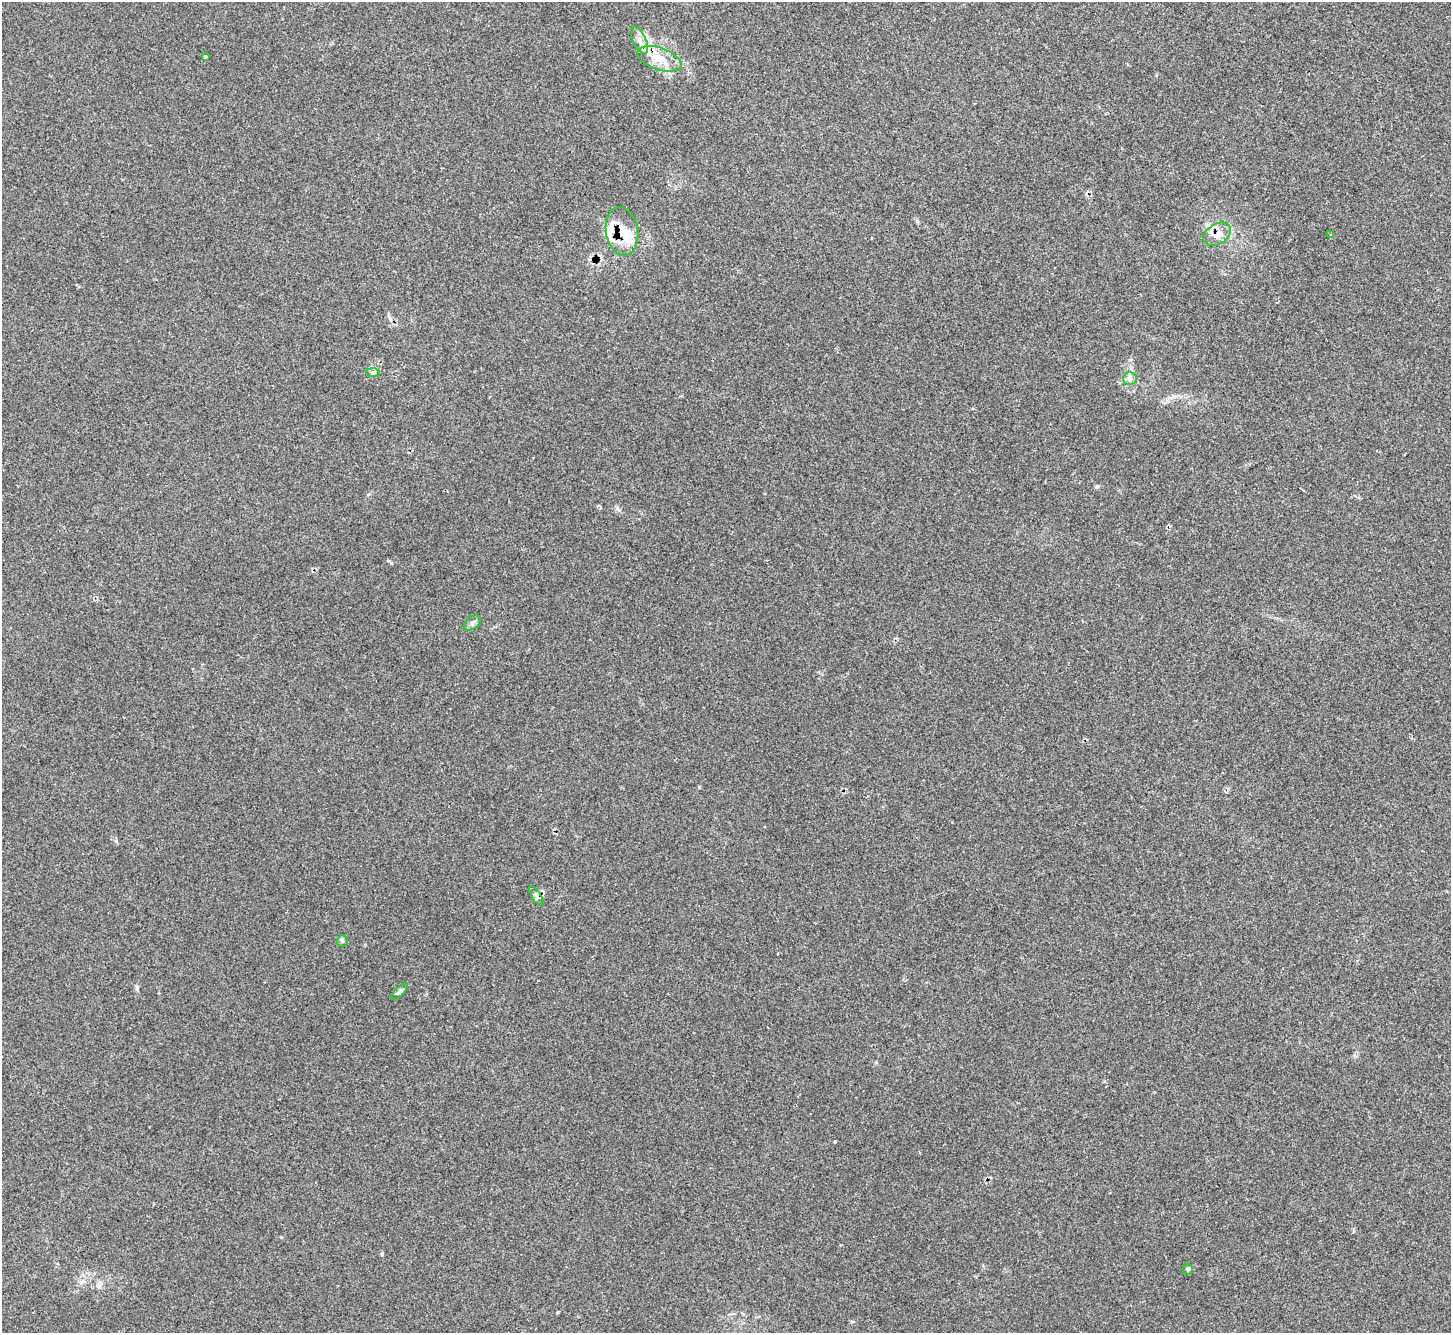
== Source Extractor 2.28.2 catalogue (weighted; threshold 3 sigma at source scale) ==
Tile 10 of 4 x 4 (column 2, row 3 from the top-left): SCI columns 1486-2934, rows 1517-2847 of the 5873 x 5864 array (HDU 1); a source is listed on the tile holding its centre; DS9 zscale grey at full resolution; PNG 1453 x 1335 px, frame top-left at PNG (2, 2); each listed source drawn as its Kron ellipse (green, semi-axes under 4 px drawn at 4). Shown black and unused: <1% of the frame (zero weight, under 2 of 3 exposures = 3% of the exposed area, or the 3 px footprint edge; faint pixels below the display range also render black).
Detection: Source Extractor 2.28.2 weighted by HDU 2 'WHT'; one run over the whole footprint, this tile lists its part. Background 0.161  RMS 0.0079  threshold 0.0355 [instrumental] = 3 sigma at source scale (4.5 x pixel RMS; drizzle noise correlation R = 1.50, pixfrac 1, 0.05/0.05 arcsec/px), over >= 5 px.
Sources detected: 15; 2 inside a brighter listed object's ellipse — not listed separately; the other 13 listed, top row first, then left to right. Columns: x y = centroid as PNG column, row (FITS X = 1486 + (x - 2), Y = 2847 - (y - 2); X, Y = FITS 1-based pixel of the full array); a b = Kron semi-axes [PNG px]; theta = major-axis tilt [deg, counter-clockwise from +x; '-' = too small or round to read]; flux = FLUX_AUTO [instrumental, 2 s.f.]
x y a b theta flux
639 40 15 6 -64 5.3
205 57 3 3 - 1.6
659 59 23 11 -20 14
622 231 24 16 -80 17
1217 234 15 10 30 7.4
1330 235 3 3 - 1.2
373 372 7 4 -1 1.5
1130 378 7 6 - 2.5
472 623 10 6 38 2.4
536 896 11 4 -58 2.2
342 941 6 5 - 1.3
399 992 10 4 44 1.8
1188 1269 5 5 - 1
Overlapping masked pixels (flux is a lower limit): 2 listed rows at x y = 659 59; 1217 234
Unlisted compact peaks at least as high as the median listed source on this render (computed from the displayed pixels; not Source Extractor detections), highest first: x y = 835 1141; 391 563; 917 221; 116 841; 382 1253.